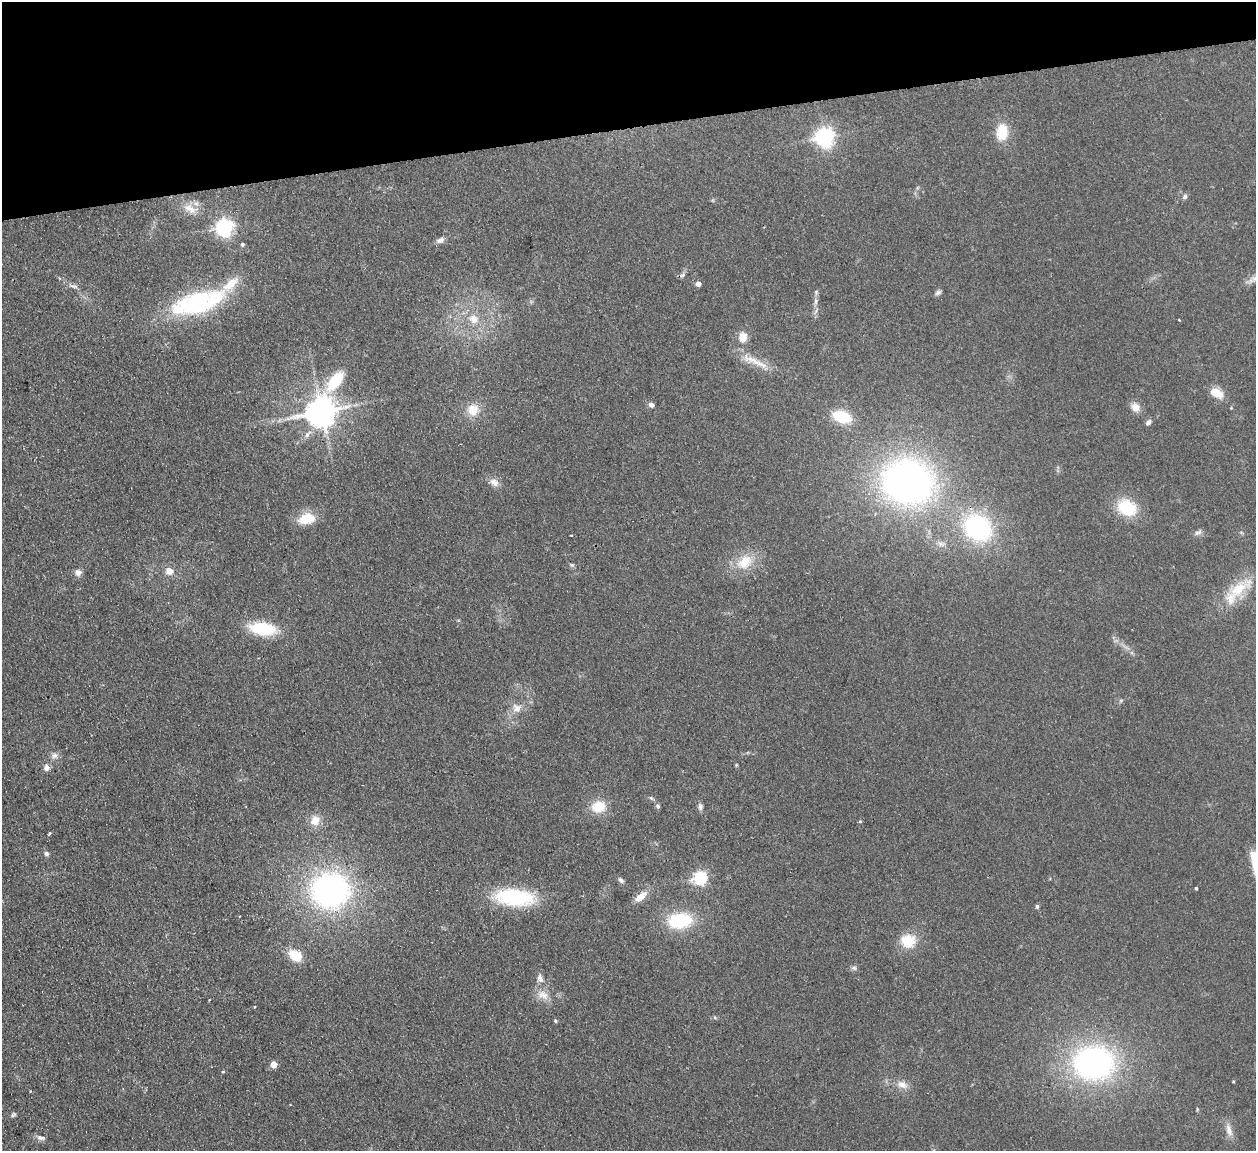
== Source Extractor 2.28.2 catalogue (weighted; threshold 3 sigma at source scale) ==
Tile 3 of 4 x 4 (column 3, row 1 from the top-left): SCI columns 2568-3821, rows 3607-4755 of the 5132 x 5031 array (HDU 1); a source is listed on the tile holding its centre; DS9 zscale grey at full resolution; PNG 1258 x 1153 px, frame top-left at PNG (2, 2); no overlay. Shown black and unused: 11% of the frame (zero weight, under 2 of 3 exposures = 3% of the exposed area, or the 3 px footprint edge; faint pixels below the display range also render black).
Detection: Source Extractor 2.28.2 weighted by HDU 2 'WHT'; one run over the whole footprint, this tile lists its part. Background 0.136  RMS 0.011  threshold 0.0505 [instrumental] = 3 sigma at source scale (4.5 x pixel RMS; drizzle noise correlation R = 1.50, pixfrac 1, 0.05/0.05 arcsec/px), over >= 5 px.
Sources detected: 79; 1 too faint to see at this stretch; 1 cosmic-ray / hot-pixel residue — not listed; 2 inside a brighter listed object's ellipse — not listed separately; the other 75 listed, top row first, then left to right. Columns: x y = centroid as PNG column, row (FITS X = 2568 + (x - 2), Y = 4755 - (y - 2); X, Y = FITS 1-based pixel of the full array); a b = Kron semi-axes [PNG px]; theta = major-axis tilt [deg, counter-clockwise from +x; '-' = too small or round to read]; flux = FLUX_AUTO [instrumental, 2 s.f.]
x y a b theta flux
1002 132 17 12 87 30
825 137 7 7 - 550
1185 196 8 6 47 2.8
192 209 17 12 -6 13
225 227 7 6 - 430
440 240 11 7 23 4.5
242 244 5 4 - 2.3
683 275 9 6 41 2.8
1254 279 18 8 26 7.4
698 284 5 4 - 8.4
73 286 16 5 -18 4.5
938 292 9 6 26 2.9
816 301 12 6 82 4.6
198 302 65 23 17 140
473 319 15 12 -30 15
1179 320 3 3 - 1.7
743 337 12 9 -88 12
756 362 45 9 -24 20
335 381 36 13 48 50
1216 393 15 9 -31 17
651 405 7 6 - 3.7
1135 407 12 9 -49 9.2
473 410 13 12 - 19
321 411 9 8 - 1900
842 417 16 10 -19 48
1148 422 8 5 46 3.4
308 434 14 7 41 7.2
494 482 13 9 -32 7.7
908 482 45 38 -11 510
1127 508 22 17 -31 43
307 519 22 13 13 23
978 528 27 22 -41 160
1198 533 11 6 23 3.6
571 535 3 2 - 0.8
941 544 12 7 -19 5.9
745 562 25 18 38 29
572 565 7 5 -26 2
169 571 8 8 - 10
78 572 8 8 - 5.3
1238 589 43 15 36 39
263 629 27 13 -8 52
1121 700 6 4 19 1.6
517 708 13 12 - 10
55 755 10 8 4 4.8
736 765 5 4 - 0.98
46 768 8 7 - 5.6
651 798 7 4 -45 1.8
658 806 6 6 - 2.2
700 806 9 6 -89 3.5
599 807 18 14 14 24
315 820 14 12 51 13
50 833 3 3 - 3.4
46 854 6 6 - 2.6
1255 863 33 8 -77 23
701 877 6 6 - 190
621 880 9 6 -48 3.1
1196 888 3 3 - 1.4
330 890 35 33 4 290
641 896 18 8 39 13
515 897 46 19 -5 88
1037 906 6 5 - 1.7
680 921 30 18 4 59
908 941 16 14 -6 30
295 955 16 11 -38 22
854 968 8 6 -12 2.8
540 979 12 8 -76 6.6
543 995 18 12 -28 13
555 1021 4 4 - 1.6
1093 1063 38 32 0 290
274 1064 5 5 - 18
902 1084 15 10 -23 9.7
1197 1109 6 3 -89 1.2
13 1114 8 5 38 2.2
1229 1130 20 8 -77 9.1
41 1138 12 6 -11 4.5
Overlapping masked pixels (flux is a lower limit): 1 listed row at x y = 978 528
Isophote crosses this tile's border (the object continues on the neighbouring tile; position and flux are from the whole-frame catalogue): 2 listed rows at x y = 1254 279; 1255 863